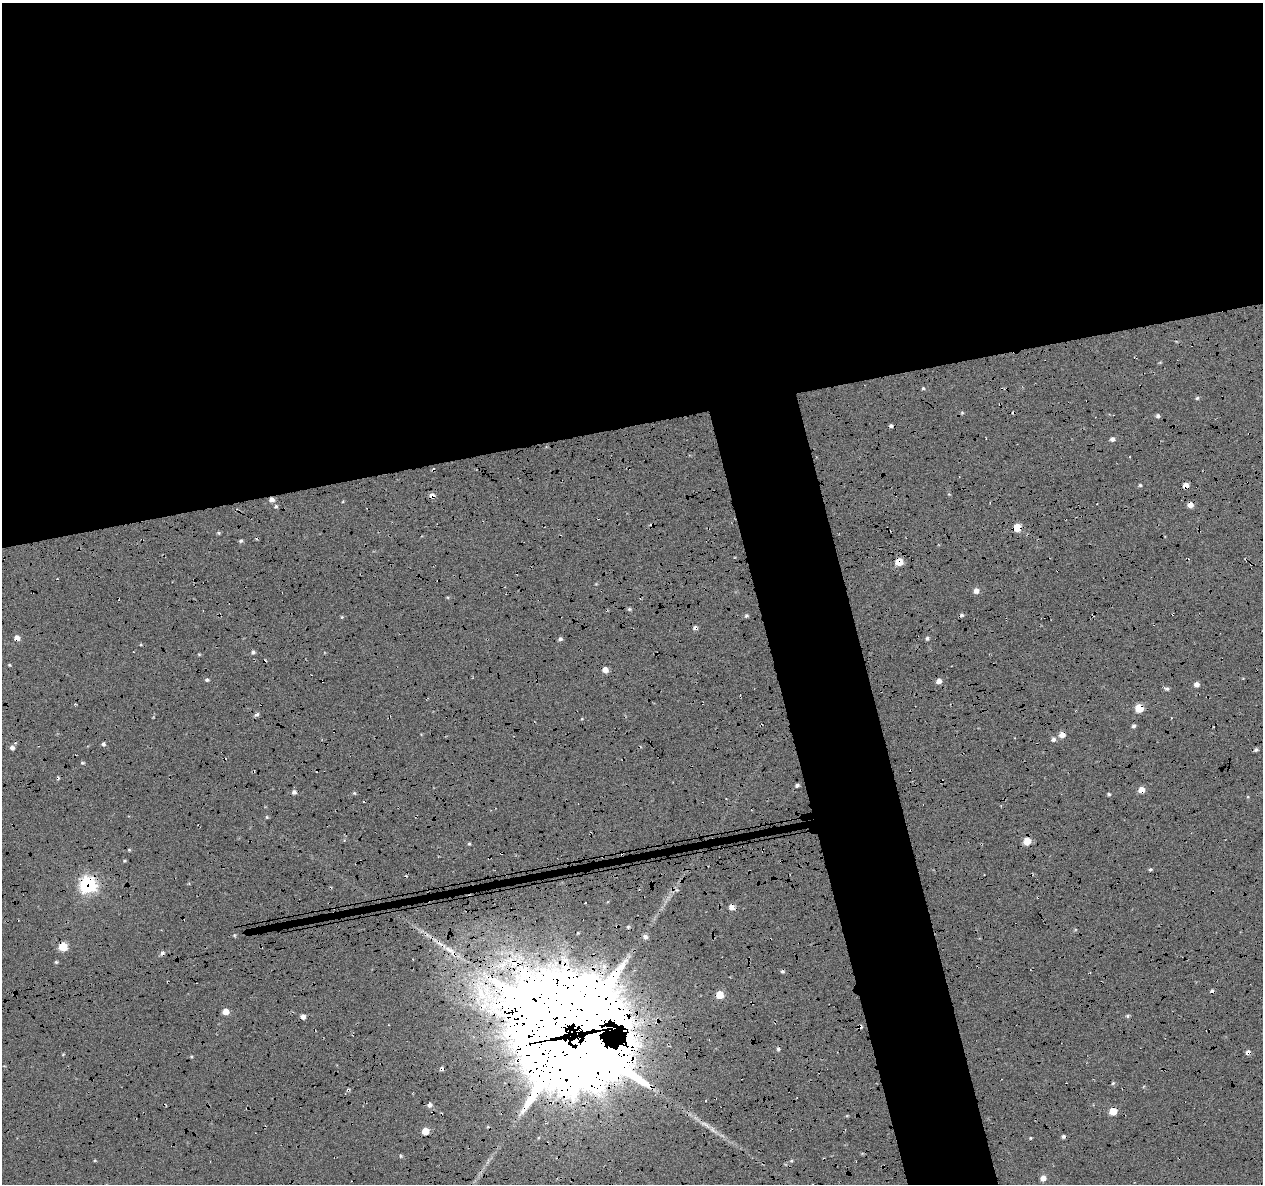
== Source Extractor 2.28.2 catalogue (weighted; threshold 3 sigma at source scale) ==
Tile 2 of 4 x 4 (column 2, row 1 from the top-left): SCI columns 1306-2566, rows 3658-4839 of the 5131 x 4901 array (HDU 1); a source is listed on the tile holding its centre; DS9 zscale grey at full resolution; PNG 1265 x 1186 px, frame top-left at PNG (2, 3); no overlay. Shown black and unused: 42% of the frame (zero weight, under 5 of 17 exposures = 6% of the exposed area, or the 3 px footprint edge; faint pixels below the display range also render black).
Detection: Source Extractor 2.28.2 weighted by HDU 2 'WHT'; one run over the whole footprint, this tile lists its part. Background -0.152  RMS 0.13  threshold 0.533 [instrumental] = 3 sigma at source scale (4.09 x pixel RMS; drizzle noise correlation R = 1.36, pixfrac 0.8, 0.0396/0.0396 arcsec/px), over >= 5 px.
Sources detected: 103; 3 inside a brighter object's white glare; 15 cosmic-ray / hot-pixel residue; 1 long thin detection or spike segment (spike, bleed or trail) — not listed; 1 inside a brighter listed object's ellipse — not listed separately; the other 83 listed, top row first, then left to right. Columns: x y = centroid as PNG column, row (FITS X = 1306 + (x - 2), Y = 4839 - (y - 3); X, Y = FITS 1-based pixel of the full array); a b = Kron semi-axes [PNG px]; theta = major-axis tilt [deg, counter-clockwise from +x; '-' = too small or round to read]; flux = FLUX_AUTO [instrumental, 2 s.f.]
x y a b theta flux
1160 362 5 3 - 11
923 388 4 4 - 16
1197 398 5 4 - 17
962 413 5 4 - 14
1158 416 4 4 - 29
891 426 4 3 - 30
1112 439 5 5 - 38
1140 485 4 4 - 17
1186 485 5 4 - 120
949 494 4 4 - 12
432 496 5 4 - 67
271 500 5 5 - 65
1190 505 5 5 - 91
276 506 5 4 - 20
1017 528 5 5 - 360
218 533 5 4 - 16
241 541 5 4 - 21
899 562 5 5 - 280
976 591 6 6 - 66
629 609 5 4 - 19
746 616 5 5 - 21
342 617 5 4 - 12
695 628 6 5 - 34
17 638 5 4 - 94
927 638 5 4 - 24
560 639 5 4 - 31
141 645 5 3 - 12
253 652 5 4 - 30
199 654 5 3 - 12
9 665 4 3 - 12
605 670 5 5 - 100
207 680 6 4 -21 21
939 681 5 5 - 69
1196 684 5 5 - 56
1167 689 6 5 - 25
75 704 4 4 - 12
1139 708 5 5 - 430
257 714 7 5 20 28
582 719 4 3 - 8.7
1134 726 5 4 - 27
1062 735 6 6 - 92
1053 739 6 6 - 33
103 744 5 4 - 26
12 748 5 5 - 41
1256 750 5 5 - 26
82 763 5 4 - 14
797 785 4 3 - 26
1141 790 5 5 - 130
294 792 5 5 - 37
354 793 5 4 - 15
1109 794 5 4 - 17
267 817 5 4 - 13
1027 841 5 5 - 250
469 844 4 4 - 14
129 850 4 4 - 12
763 851 3 2 - 9.2
124 861 4 3 - 13
1150 869 5 4 - 17
88 885 7 7 - 3300
732 907 6 6 - 75
234 935 5 4 - 13
645 937 6 6 - 41
63 947 5 5 - 480
451 951 31 9 -39 230
162 953 6 5 - 33
56 962 4 4 - 16
604 967 11 9 70 96
720 995 5 5 - 250
226 1012 5 5 - 160
1128 1016 6 4 23 19
303 1017 4 4 - 62
581 1025 168 30 -41 78000
1248 1052 5 5 - 50
63 1054 5 3 - 9.1
1113 1083 5 5 - 18
348 1090 6 3 19 15
430 1105 6 5 - 47
1113 1111 5 5 - 260
425 1131 5 5 - 250
1064 1136 5 4 - 29
1031 1138 4 4 - 12
401 1156 5 4 - 16
1043 1178 5 5 - 90
Overlapping masked pixels (flux is a lower limit): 23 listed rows (the first 20) at x y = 1186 485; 432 496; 271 500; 1190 505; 1017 528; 899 562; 695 628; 17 638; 1139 708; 1062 735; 1141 790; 763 851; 88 885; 732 907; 63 947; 451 951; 162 953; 303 1017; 581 1025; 1248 1052